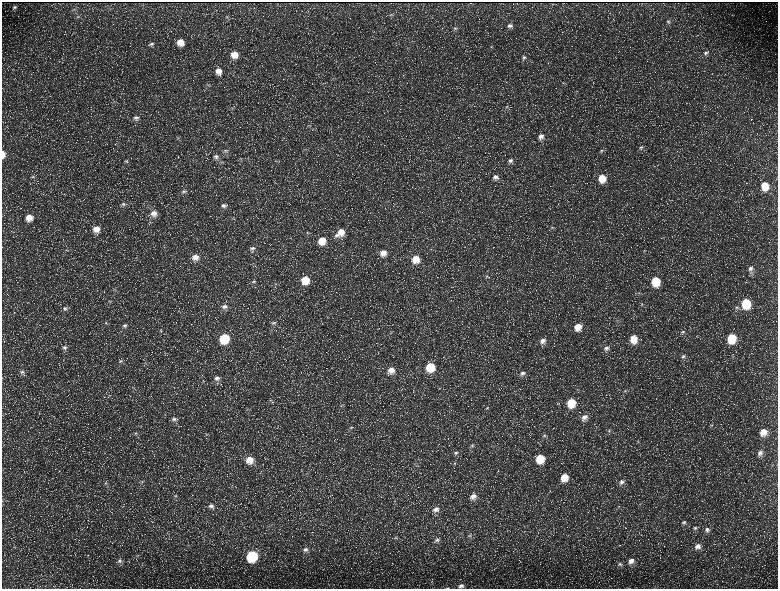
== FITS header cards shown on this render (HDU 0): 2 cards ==
NAXIS1  =                 1552 / length of data axis 1
NAXIS2  =                 1173 / length of data axis 2

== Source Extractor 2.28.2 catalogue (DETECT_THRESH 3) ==
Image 1552 x 1173 px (HDU 0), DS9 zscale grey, zoomed out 1/2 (1 PNG px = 2 x 2 image px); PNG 780 x 591 px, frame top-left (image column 1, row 1173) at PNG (2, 2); no overlay
Background 226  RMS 10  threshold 31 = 3 sigma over >= 5 px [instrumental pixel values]
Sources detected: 156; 33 cannot appear on this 1/2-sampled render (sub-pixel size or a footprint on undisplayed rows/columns) and are not listed; the other 123 listed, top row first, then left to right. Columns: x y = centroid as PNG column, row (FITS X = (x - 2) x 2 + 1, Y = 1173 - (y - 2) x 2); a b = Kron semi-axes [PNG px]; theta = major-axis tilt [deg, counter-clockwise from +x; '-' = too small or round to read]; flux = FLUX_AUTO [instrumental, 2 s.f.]
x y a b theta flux
15 7 6 4 27 3900
391 15 5 4 - 2900
78 16 7 3 0 2500
227 17 4 3 - 2000
668 22 6 5 - 4500
509 26 7 6 - 6900
455 28 6 4 18 3100
180 42 7 7 - 25000
151 44 8 5 13 5700
491 47 3 2 - 1200
706 53 6 5 - 5600
234 55 8 8 - 25000
524 57 6 4 11 4000
336 61 5 2 - 1400
218 71 8 8 - 18000
333 78 4 2 - 1200
207 85 7 2 -27 2400
507 107 5 3 - 2800
232 108 5 3 - 2500
136 118 8 7 - 7900
541 136 7 7 - 12000
178 137 6 4 17 3300
641 147 7 4 26 5000
226 151 7 4 -16 4100
601 151 6 4 21 3900
3 154 8 4 90 14000
216 156 8 6 6 7000
511 160 7 6 - 6400
126 161 6 4 -16 3500
33 176 5 4 - 2900
495 177 8 6 -4 9700
602 178 8 7 - 33000
764 186 8 7 - 39000
184 191 7 5 15 5200
123 204 8 5 5 5500
223 206 7 5 9 6700
154 213 9 8 - 15000
29 217 8 7 - 22000
552 228 5 3 - 2500
96 229 8 8 - 21000
340 232 12 8 38 26000
308 233 6 3 -5 2200
322 240 7 7 - 32000
252 248 8 6 1 6900
644 251 3 2 - 1300
383 253 7 7 - 16000
195 257 7 6 - 15000
416 259 8 7 - 29000
750 269 8 6 49 9800
487 277 7 3 -22 3300
305 280 7 7 - 41000
253 281 7 5 19 4200
655 281 8 6 90 66000
115 290 4 3 - 1900
639 293 3 2 - 1200
746 303 8 6 89 89000
642 304 4 2 - 1500
224 306 8 6 3 9200
736 307 6 4 3 4400
65 308 7 6 - 6000
617 320 4 2 - 1600
106 323 5 4 - 3000
274 323 7 4 9 4500
125 326 7 5 -6 5900
578 327 8 7 - 26000
161 331 5 3 - 2300
683 332 6 4 10 3000
224 338 7 7 - 90000
731 338 8 6 88 74000
633 339 8 7 - 33000
543 341 8 7 - 13000
65 347 7 6 - 7600
606 348 8 6 26 9100
683 356 6 5 - 5100
120 361 7 4 8 4300
430 367 7 7 - 62000
391 370 7 7 - 16000
22 372 6 5 - 4600
522 373 8 6 18 8600
217 378 8 6 -1 8600
625 390 5 3 - 2300
271 400 5 2 - 1400
571 403 8 7 - 53000
341 406 4 3 - 1800
487 408 4 3 - 1600
584 417 9 7 42 13000
174 419 7 5 4 6200
712 425 3 3 - 1600
351 427 4 3 - 1700
609 431 5 4 - 3100
763 432 7 6 - 22000
136 433 5 3 - 2900
207 434 5 2 - 1700
544 435 5 5 - 4000
472 446 5 4 - 3400
456 453 6 5 - 4200
760 453 7 6 - 8300
540 458 8 7 - 53000
250 460 8 8 - 25000
455 463 4 3 - 2000
415 464 3 2 - 1400
564 477 8 7 - 33000
142 481 4 3 - 2200
622 482 7 6 - 7200
106 483 5 4 - 2700
176 496 5 4 - 4100
473 496 8 7 - 14000
211 506 9 7 0 10000
436 509 8 6 16 10000
684 522 6 5 - 4600
695 528 6 5 - 4800
707 530 7 6 - 8100
469 535 6 4 36 4300
395 538 5 3 - 2100
437 540 7 6 - 6700
698 546 8 7 - 13000
305 549 8 6 7 8000
252 556 7 7 - 160000
119 561 6 6 - 5900
631 561 8 7 - 15000
620 564 8 4 16 4300
461 586 6 4 16 5700
447 588 4 2 - 1200
At the frame edge (FLAGS 8, measured only in part): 2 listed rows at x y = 3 154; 447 588
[33 sub-pixel or undisplayed-footprint detections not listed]